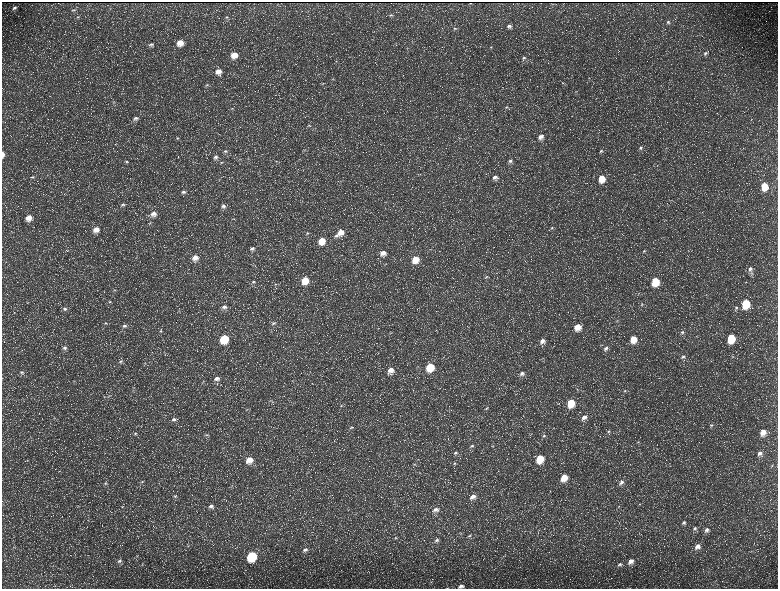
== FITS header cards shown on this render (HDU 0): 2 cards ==
NAXIS1  =                 1552 / length of data axis 1
NAXIS2  =                 1173 / length of data axis 2

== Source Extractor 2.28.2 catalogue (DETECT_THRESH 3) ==
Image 1552 x 1173 px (HDU 0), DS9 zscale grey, zoomed out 1/2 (1 PNG px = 2 x 2 image px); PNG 780 x 591 px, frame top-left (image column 1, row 1173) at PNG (2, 2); no overlay
Background 228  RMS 10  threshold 31.2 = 3 sigma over >= 5 px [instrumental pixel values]
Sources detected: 191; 36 cannot appear on this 1/2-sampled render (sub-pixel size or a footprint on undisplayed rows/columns) and are not listed; the other 155 listed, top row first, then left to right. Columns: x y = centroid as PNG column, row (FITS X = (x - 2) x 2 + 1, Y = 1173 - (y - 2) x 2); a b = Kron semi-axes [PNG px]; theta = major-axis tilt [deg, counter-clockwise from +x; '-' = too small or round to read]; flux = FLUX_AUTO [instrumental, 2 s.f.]
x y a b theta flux
470 3 2 1 - 740
14 8 5 3 - 3600
74 10 6 3 2 2400
391 15 4 3 - 2500
78 17 5 3 - 2400
226 17 6 4 34 3000
668 22 5 4 - 3700
509 26 6 4 9 6000
455 28 5 4 - 2800
180 43 6 6 - 24000
151 44 7 4 11 4900
491 47 3 3 - 1300
705 53 5 4 - 4500
234 55 6 6 - 23000
524 58 5 4 - 3600
336 61 4 3 - 2000
218 71 7 6 - 17000
589 78 3 2 - 1100
333 79 4 2 - 1700
562 83 4 3 - 1800
207 85 6 4 -3 3100
576 92 3 3 - 1600
114 103 3 2 - 1600
506 107 6 4 10 3300
232 108 6 3 7 2600
136 118 7 5 14 6900
309 126 6 3 0 2300
540 137 6 5 - 11000
178 138 5 4 - 2800
640 148 6 4 44 4300
304 150 4 3 - 1600
226 151 6 4 -2 3500
601 151 6 4 24 4100
3 154 6 3 -89 9400
216 157 6 4 23 5200
276 161 3 2 - 1300
510 161 6 4 20 5800
126 162 4 3 - 2400
221 162 5 3 - 2000
657 166 3 2 - 810
32 177 5 4 - 3000
495 177 7 6 - 9700
601 178 6 6 - 33000
764 186 7 5 -86 37000
183 192 5 4 - 4400
123 204 6 4 5 4300
223 206 6 5 - 6600
153 214 6 5 - 13000
29 218 6 6 - 21000
150 223 4 2 - 1600
552 228 5 3 - 2500
96 229 7 6 - 19000
341 232 7 6 - 20000
307 233 5 3 - 2600
336 236 6 4 5 4400
322 241 6 6 - 32000
252 248 7 4 8 6000
67 250 5 3 - 1700
644 251 4 3 - 1900
383 253 6 5 - 15000
195 258 6 5 - 15000
415 259 6 6 - 29000
750 269 6 5 - 7300
751 273 5 4 - 3100
486 277 6 4 24 3400
305 280 6 6 - 40000
655 281 6 5 - 65000
253 282 6 4 30 3600
275 284 4 3 - 2100
115 290 4 3 - 2200
519 290 4 2 - 1500
638 293 4 3 - 1600
110 302 5 3 - 2600
642 304 4 3 - 1700
745 304 6 5 - 88000
224 307 7 5 3 8500
736 308 6 4 39 3900
65 309 6 5 - 5300
617 321 5 3 - 2300
106 323 5 4 - 3000
273 323 6 4 26 5000
124 326 6 4 6 5700
577 327 7 6 - 24000
160 331 6 4 58 3000
682 332 5 4 - 3500
731 338 6 5 - 73000
224 339 6 6 - 90000
633 339 7 6 - 31000
542 341 7 6 - 11000
600 345 3 2 - 840
65 348 6 5 - 6300
606 348 7 4 39 7300
683 357 6 4 40 4500
732 357 4 3 - 1500
120 361 6 4 2 4400
145 363 4 2 - 1300
430 367 6 5 - 62000
390 370 7 5 39 16000
22 372 6 5 - 5100
522 373 6 4 35 6700
217 378 6 5 - 8200
134 388 4 4 - 2400
625 391 4 3 - 2200
109 396 3 2 - 1000
270 401 6 2 20 1700
571 403 7 5 69 52000
341 406 5 3 - 2200
486 408 4 3 - 2100
584 417 7 5 40 11000
174 419 6 4 16 6200
712 425 4 3 - 2200
351 428 6 3 33 2400
608 431 5 4 - 3400
763 432 7 5 67 22000
135 433 5 3 - 2800
207 435 5 3 - 2100
544 436 6 4 40 4200
638 442 3 3 - 1400
472 446 5 4 - 3700
493 446 3 2 - 930
456 453 5 4 - 3500
760 453 7 5 58 9100
540 459 7 6 - 53000
249 460 7 6 - 23000
27 461 3 3 - 1700
454 463 5 3 - 2100
415 464 5 2 - 1500
772 465 3 2 - 1400
564 477 7 5 60 32000
142 482 4 4 - 2100
621 482 6 4 37 6700
105 483 5 4 - 2800
232 486 4 3 - 1500
175 496 6 5 - 4300
473 496 6 5 - 12000
640 504 4 2 - 1400
211 506 7 5 -3 8200
618 507 5 2 - 1500
435 509 7 5 20 9200
684 522 5 4 - 4200
695 528 6 4 38 4800
707 530 6 5 - 7300
461 533 4 3 - 1500
469 535 6 4 35 3300
395 538 5 3 - 2100
437 540 6 5 - 5800
188 546 4 3 - 1800
697 547 7 5 46 11000
305 550 7 5 23 7200
137 556 4 2 - 1500
252 556 6 6 - 160000
119 561 7 5 18 6000
631 561 7 5 42 13000
620 564 7 4 24 4200
461 586 6 4 22 6400
At the frame edge (FLAGS 8, measured only in part): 2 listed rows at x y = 3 154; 461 586
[36 sub-pixel or undisplayed-footprint detections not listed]